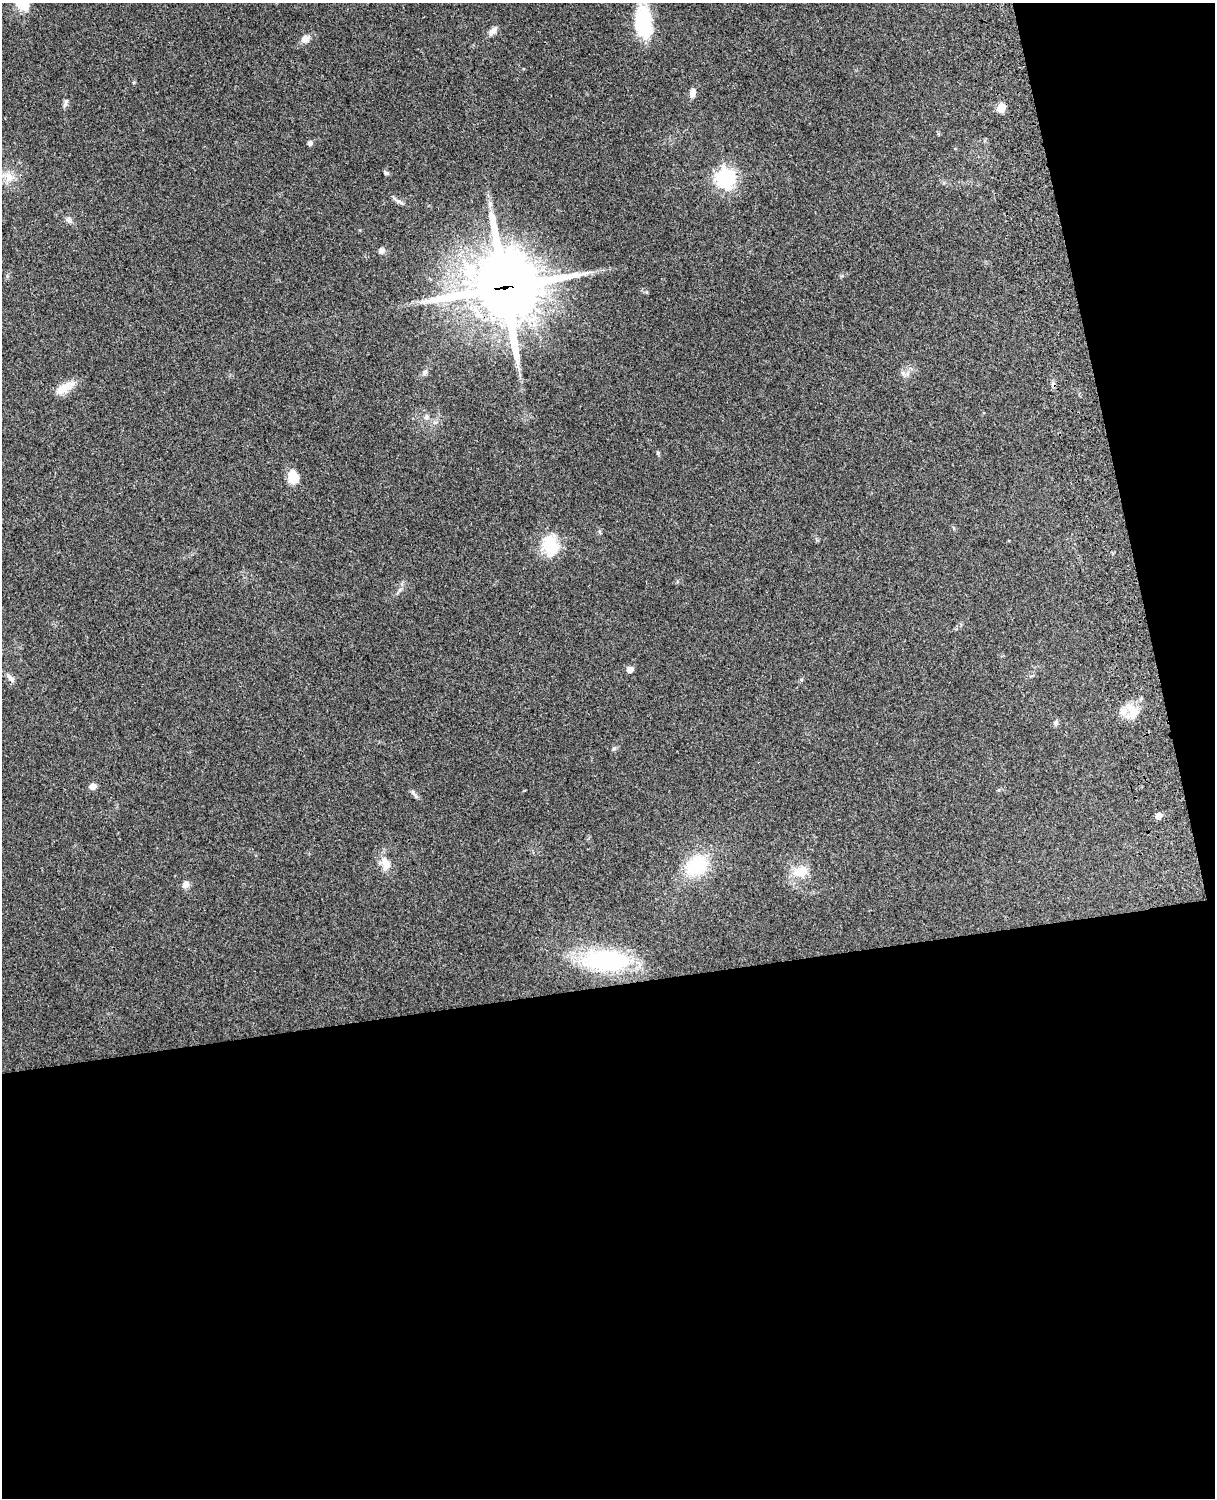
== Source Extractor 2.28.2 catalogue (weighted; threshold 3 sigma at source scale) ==
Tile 12 of 4 x 3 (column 4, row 3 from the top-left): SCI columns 3757-4969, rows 164-1659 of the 5090 x 4929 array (HDU 1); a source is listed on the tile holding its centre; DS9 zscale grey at full resolution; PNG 1217 x 1500 px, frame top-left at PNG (2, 3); no overlay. Shown black and unused: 39% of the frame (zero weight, under 3 of 4 exposures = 6% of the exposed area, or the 3 px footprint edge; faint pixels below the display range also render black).
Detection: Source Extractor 2.28.2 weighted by HDU 2 'WHT'; one run over the whole footprint, this tile lists its part. Background 0.29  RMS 0.0093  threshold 0.0419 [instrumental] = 3 sigma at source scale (4.5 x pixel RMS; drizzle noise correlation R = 1.50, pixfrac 1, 0.05/0.05 arcsec/px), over >= 5 px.
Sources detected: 36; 1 inside a brighter object's white glare — not listed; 2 inside a brighter listed object's ellipse — not listed separately; the other 33 listed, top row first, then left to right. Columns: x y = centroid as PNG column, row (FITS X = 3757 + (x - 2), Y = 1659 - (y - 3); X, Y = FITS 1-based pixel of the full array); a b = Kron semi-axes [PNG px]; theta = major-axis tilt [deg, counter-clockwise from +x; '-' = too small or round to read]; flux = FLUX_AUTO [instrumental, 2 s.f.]
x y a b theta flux
641 20 38 21 77 44
493 31 13 7 46 4.4
305 38 14 9 31 5.4
692 93 10 6 75 5.4
65 103 13 5 72 2.8
1001 108 5 5 - 26
310 143 7 6 - 2.4
386 173 7 4 -24 1.8
9 177 16 10 83 10
725 178 8 7 - 410
399 201 11 5 -37 3.1
69 220 9 7 -40 3
381 251 7 7 - 3
504 287 28 27 - 4900
424 372 8 6 49 2.6
908 373 7 4 71 2.4
64 388 27 10 31 12
426 417 8 6 66 2.8
293 478 11 8 83 23
550 545 28 21 -77 29
630 669 5 5 - 8.7
11 678 14 6 -48 4.2
1132 712 24 13 -86 15
1056 723 7 6 - 2.2
614 748 6 4 44 1.4
93 786 6 5 - 8.4
414 794 15 3 -50 2.1
1158 816 5 5 - 8.8
386 864 19 11 -77 10
697 865 23 18 47 54
800 871 16 12 10 19
185 884 9 8 - 4.5
605 960 48 22 -1 110
Overlapping masked pixels (flux is a lower limit): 1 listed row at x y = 504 287
Unlisted compact peaks at least as high as the median listed source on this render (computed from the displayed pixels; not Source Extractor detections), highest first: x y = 658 453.